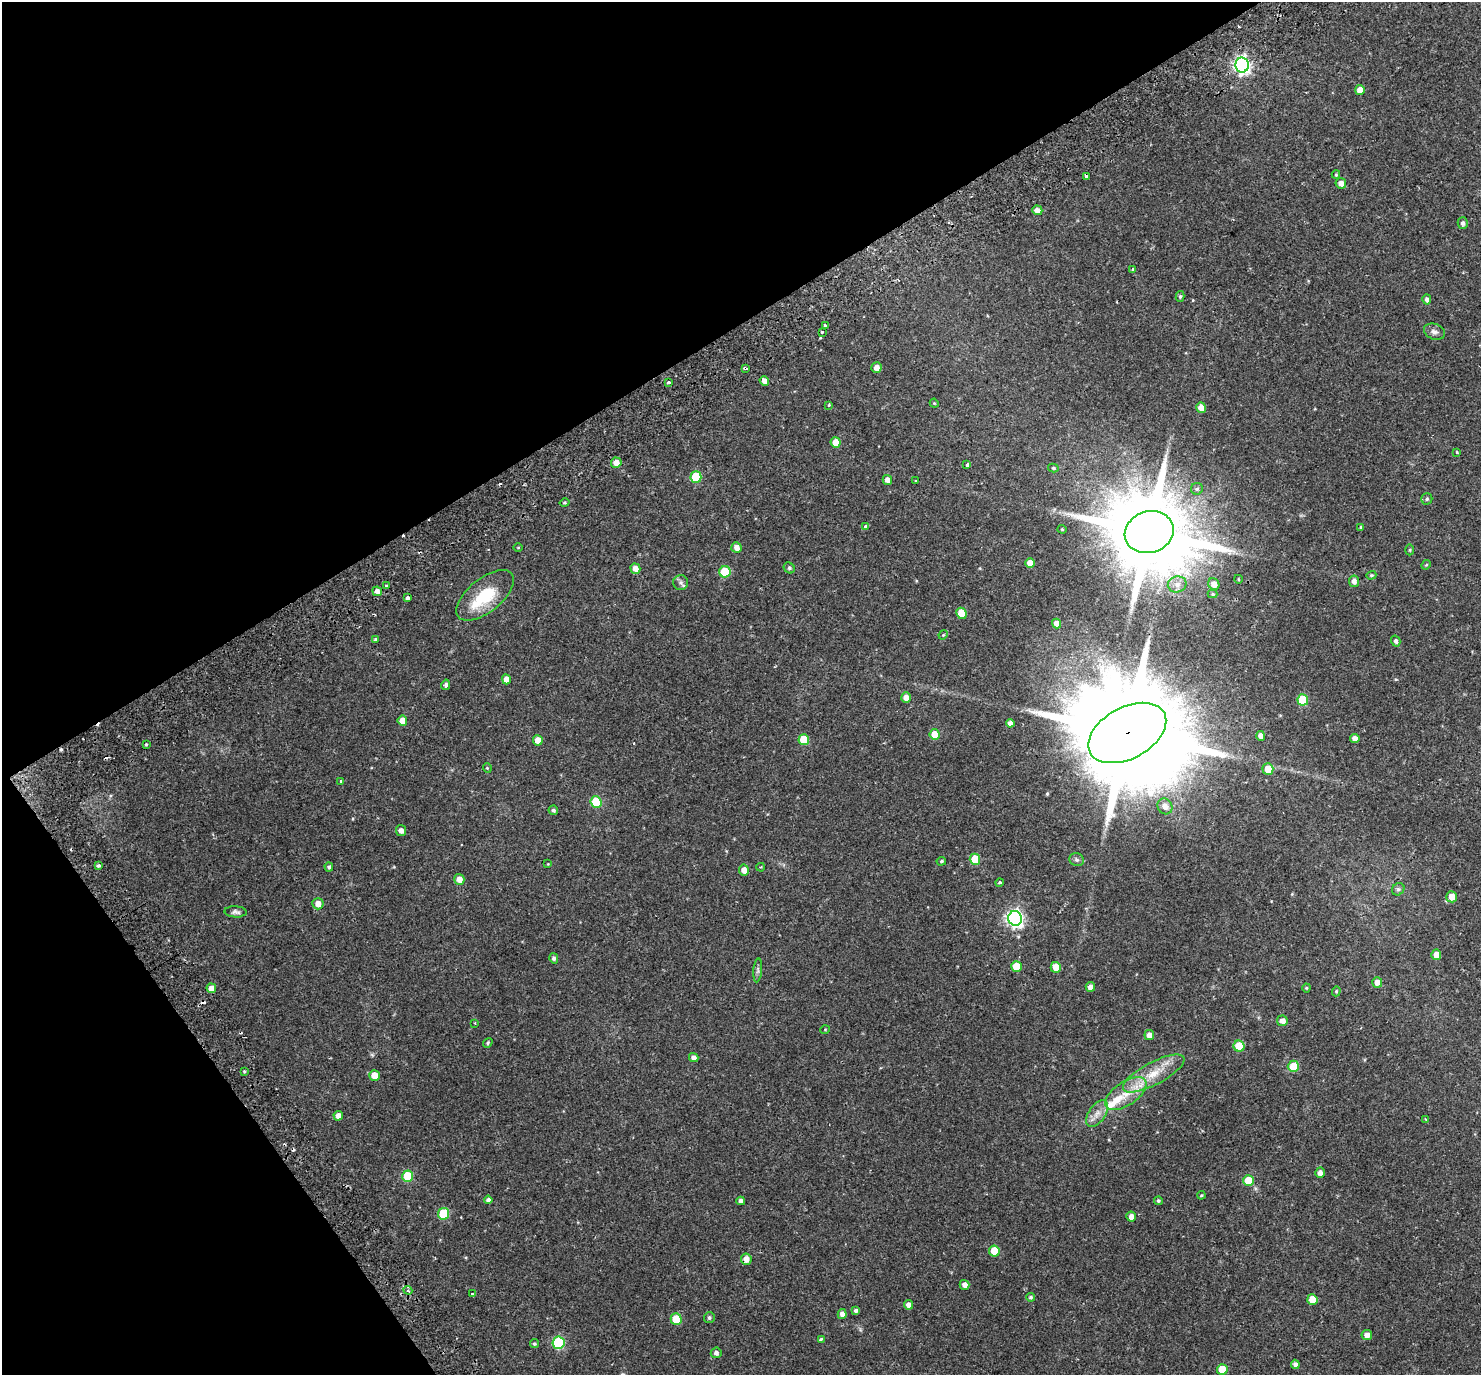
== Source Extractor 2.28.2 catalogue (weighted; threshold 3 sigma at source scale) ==
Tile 5 of 4 x 4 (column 1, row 2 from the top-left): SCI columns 69-1547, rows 2963-4335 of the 6057 x 5985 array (HDU 1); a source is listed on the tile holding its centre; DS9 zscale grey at full resolution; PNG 1483 x 1377 px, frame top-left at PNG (2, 2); each listed source drawn as its Kron ellipse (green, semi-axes under 4 px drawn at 4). Shown black and unused: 31% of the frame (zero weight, under 2 of 3 exposures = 5% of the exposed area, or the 3 px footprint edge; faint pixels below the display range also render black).
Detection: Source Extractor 2.28.2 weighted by HDU 2 'WHT'; one run over the whole footprint, this tile lists its part. Background 0.106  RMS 0.0059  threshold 0.0263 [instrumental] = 3 sigma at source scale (4.5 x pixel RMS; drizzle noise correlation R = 1.50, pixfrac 1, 0.0396/0.0396 arcsec/px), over >= 5 px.
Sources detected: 159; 9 cosmic-ray / hot-pixel residue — neither listed nor drawn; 3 inside a brighter listed object's ellipse — not listed separately; the other 147 listed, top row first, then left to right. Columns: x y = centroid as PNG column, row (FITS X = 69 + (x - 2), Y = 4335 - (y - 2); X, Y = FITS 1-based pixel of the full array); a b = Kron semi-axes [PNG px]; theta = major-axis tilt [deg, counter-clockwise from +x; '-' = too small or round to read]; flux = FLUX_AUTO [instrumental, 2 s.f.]
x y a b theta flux
1242 65 7 6 - 180
1360 90 5 5 - 4.3
1336 175 4 4 - 0.51
1086 176 4 3 - 2.5
1341 183 5 5 - 3.2
1037 210 5 5 - 3.1
1463 223 6 5 - 1.4
1133 270 4 3 - 0.69
1180 296 5 4 - 0.93
1427 300 5 4 - 1.8
825 325 3 3 - 5.2
822 332 3 3 - 2
1434 332 11 7 -21 2.1
745 368 4 3 - 2.2
876 368 5 5 - 3.8
764 381 5 4 - 2.8
668 382 3 3 - 1.4
934 403 5 3 - 0.5
829 405 3 3 - 0.98
1201 408 5 5 - 4.8
836 442 5 5 - 6.1
1457 452 3 3 - 0.43
616 463 5 5 - 4.4
967 465 4 3 - 2.7
1053 468 5 4 - 0.73
696 477 5 5 - 25
887 480 5 4 - 3.2
916 481 3 2 - 0.51
1197 489 6 6 - 1.1
1427 499 5 5 - 0.91
565 503 5 4 - 0.69
865 527 4 3 - 2.4
1361 527 4 3 - 0.81
1062 529 4 4 - 0.56
1149 532 25 20 18 8100
736 547 5 5 - 3.2
518 548 4 3 - 0.42
1410 550 5 3 - 0.66
1030 563 5 5 - 5
1426 565 5 4 - 0.52
789 568 6 5 - 0.8
635 569 5 5 - 4.1
725 572 5 5 - 19
1371 575 5 4 - 0.73
1238 579 4 3 - 0.42
1354 581 6 5 - 2.7
681 582 7 7 - 1.7
1177 584 9 8 - 3
1214 584 6 5 - 3.8
386 586 3 2 - 0.69
377 591 5 4 - 2.2
1212 594 5 4 - 0.63
485 595 34 16 39 23
407 598 4 3 - 9.8
961 613 6 5 - 8.5
1057 624 5 4 - 3.4
943 635 5 4 - 0.52
375 640 4 3 - 1.5
1396 641 5 4 - 1.2
506 679 5 4 - 4.1
446 685 5 4 - 1.2
906 698 5 5 - 4.2
1303 700 5 5 - 18
402 721 5 5 - 4.8
1010 723 4 4 - 2.1
1127 733 42 25 29 19000
935 734 5 5 - 8.7
1261 736 5 4 - 3.3
1355 738 5 4 - 3
538 740 5 5 - 6.8
804 740 5 5 - 15
146 745 3 3 - 1.3
487 768 4 4 - 0.54
1268 769 5 5 - 7.9
341 781 3 3 - 1.7
596 802 6 5 - 22
1165 806 8 7 - 3.5
553 810 5 4 - 1.2
401 830 5 5 - 2.6
975 859 5 5 - 12
1076 860 7 6 - 1.3
941 861 5 4 - 0.72
548 864 3 3 - 0.34
98 866 4 3 - 1.8
329 867 4 4 - 1.1
761 867 4 3 - 0.4
744 870 5 5 - 3.8
459 879 5 5 - 4
999 882 4 3 - 0.87
1398 889 7 5 43 1.1
1452 897 6 5 - 5.7
318 904 6 5 - 4.5
236 912 11 5 -3 1.5
1015 918 7 7 - 170
1436 955 5 5 - 3.9
554 958 5 4 - 1.1
1016 966 5 5 - 9.8
1056 967 5 5 - 6
758 970 12 4 85 1.3
1377 982 5 5 - 3.4
1090 987 5 4 - 2.5
211 988 5 4 - 3.7
1306 988 4 4 - 0.52
1336 991 5 4 - 0.65
1282 1021 5 5 - 3.1
475 1023 3 2 - 0.52
825 1030 5 3 - 0.44
1149 1035 5 5 - 3
488 1043 5 4 - 0.8
1239 1046 5 5 - 16
694 1058 5 4 - 2.2
1293 1066 6 5 - 11
244 1071 4 3 - 0.63
1154 1073 34 11 28 14
374 1076 5 5 - 6.6
1126 1094 24 11 34 11
1097 1114 15 8 55 4.2
338 1116 5 4 - 3.4
1426 1119 3 3 - 0.6
1320 1173 5 5 - 2.6
408 1176 5 5 - 22
1249 1181 5 5 - 11
1201 1195 4 3 - 0.48
488 1200 4 4 - 1.6
741 1201 4 4 - 1.8
1158 1201 4 4 - 0.77
443 1214 6 5 - 27
1131 1217 5 5 - 2.7
994 1251 5 5 - 9.7
746 1259 6 5 - 3.7
964 1285 5 4 - 2.6
408 1290 4 4 - 1
472 1294 3 3 - 2.2
1031 1297 4 4 - 0.78
1312 1300 5 5 - 8
909 1305 4 4 - 3.1
856 1311 4 4 - 1.3
842 1314 5 4 - 2.5
709 1318 5 5 - 1
676 1319 5 5 - 16
1367 1335 5 5 - 2.7
821 1339 3 3 - 2.2
558 1343 6 6 - 44
534 1344 4 4 - 0.83
716 1353 5 5 - 1.7
1295 1364 5 4 - 2.1
1222 1370 5 5 - 11
Overlapping masked pixels (flux is a lower limit): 4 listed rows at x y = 1086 176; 745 368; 1127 733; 746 1259